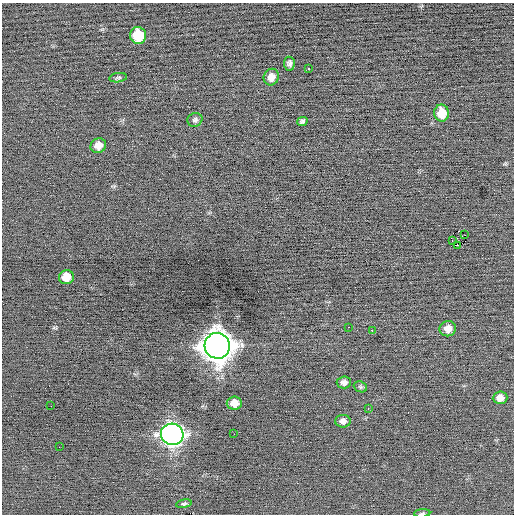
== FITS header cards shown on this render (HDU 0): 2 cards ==
NAXIS1  =                  512 / Axis length
NAXIS2  =                  512 / Axis length

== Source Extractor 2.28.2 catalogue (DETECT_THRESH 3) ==
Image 512 x 512 px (HDU 0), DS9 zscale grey, 1 PNG px = 1 image px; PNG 516 x 516 px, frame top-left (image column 1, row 512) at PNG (2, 3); each listed source drawn as its Kron ellipse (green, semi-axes under 4 px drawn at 4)
Background -0.0601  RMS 0.69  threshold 2.07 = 3 sigma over >= 5 px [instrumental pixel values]
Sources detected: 30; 1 with non-positive FLUX_AUTO (blend fragments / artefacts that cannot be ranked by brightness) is neither listed nor drawn; the other 29 listed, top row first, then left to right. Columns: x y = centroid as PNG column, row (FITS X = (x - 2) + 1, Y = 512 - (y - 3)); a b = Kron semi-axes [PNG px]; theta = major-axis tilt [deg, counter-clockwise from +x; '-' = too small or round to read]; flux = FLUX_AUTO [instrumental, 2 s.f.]
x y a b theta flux
138 35 8 8 - 1600
289 64 7 5 -83 130
309 69 3 2 - 360
271 77 8 7 - 350
118 78 9 4 7 87
441 113 8 7 - 840
195 120 7 6 - 120
302 121 5 4 - 110
98 146 8 7 - 390
465 235 2 2 - 43
452 240 3 2 - 130
458 245 3 2 - 310
66 277 7 7 - 640
349 327 2 2 - 400
448 329 8 7 - 380
372 330 2 2 - 390
217 346 13 12 - 74000
344 382 7 6 - 190
360 387 7 5 -21 87
500 398 7 6 - 350
234 403 7 6 - 490
51 406 2 2 - 21
368 408 3 2 - 64
343 421 8 6 1 230
172 434 11 10 - 25000
234 434 2 2 - 52
59 447 2 2 - 31
184 504 8 4 11 87
422 513 8 4 5 69
At the frame edge (FLAGS 8, measured only in part): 1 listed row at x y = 422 513
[1 non-positive-flux detection neither listed nor drawn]